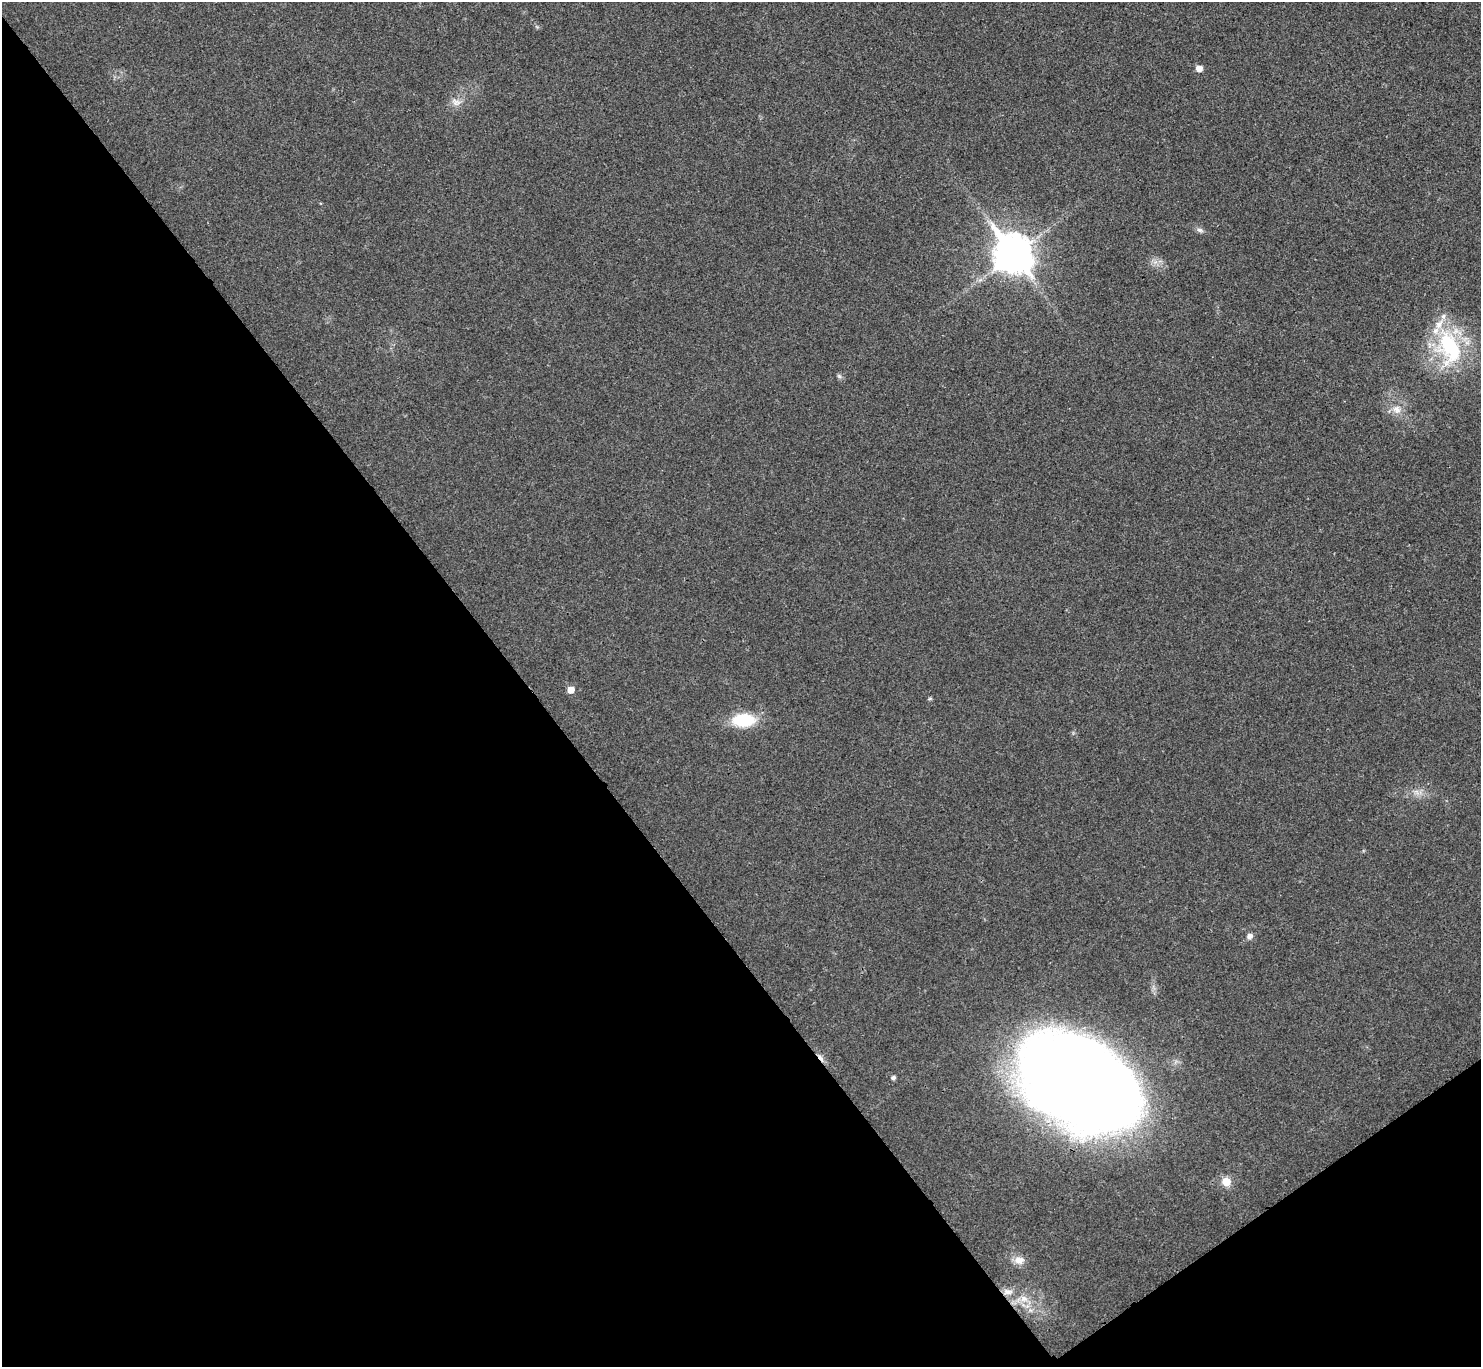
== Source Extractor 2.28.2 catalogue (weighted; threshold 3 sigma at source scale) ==
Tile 14 of 4 x 4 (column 2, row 4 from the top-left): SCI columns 1486-2964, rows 164-1528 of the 5931 x 5927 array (HDU 1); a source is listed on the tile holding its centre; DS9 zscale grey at full resolution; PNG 1483 x 1369 px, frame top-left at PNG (2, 2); no overlay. Shown black and unused: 39% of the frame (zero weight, under 3 of 4 exposures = <1% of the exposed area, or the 3 px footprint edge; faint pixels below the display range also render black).
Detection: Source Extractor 2.28.2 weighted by HDU 2 'WHT'; one run over the whole footprint, this tile lists its part. Background 0.0202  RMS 0.0059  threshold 0.0267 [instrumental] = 3 sigma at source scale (4.5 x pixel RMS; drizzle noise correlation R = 1.50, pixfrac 1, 0.05/0.05 arcsec/px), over >= 5 px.
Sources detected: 19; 1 cosmic-ray / hot-pixel residue — not listed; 2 inside a brighter listed object's ellipse — not listed separately; the other 16 listed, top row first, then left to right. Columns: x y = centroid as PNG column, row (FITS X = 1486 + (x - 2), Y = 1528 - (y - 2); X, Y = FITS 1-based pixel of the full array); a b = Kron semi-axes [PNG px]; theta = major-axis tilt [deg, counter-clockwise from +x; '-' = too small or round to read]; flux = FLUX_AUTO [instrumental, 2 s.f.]
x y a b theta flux
1199 68 6 5 - 4.6
456 102 13 9 -25 3.9
1200 230 8 6 -15 1.7
1013 255 14 11 -54 1400
1449 347 48 28 -73 53
839 376 6 5 - 1.1
1397 409 12 11 - 5.2
571 690 5 5 - 6.4
744 720 25 14 2 24
1249 936 6 6 - 3
893 1078 5 4 - 1.7
1081 1082 106 70 -28 1100
1226 1182 7 7 - 10
1019 1260 12 9 -7 5.2
1008 1292 14 7 -6 3.9
1024 1298 11 6 -17 3.7